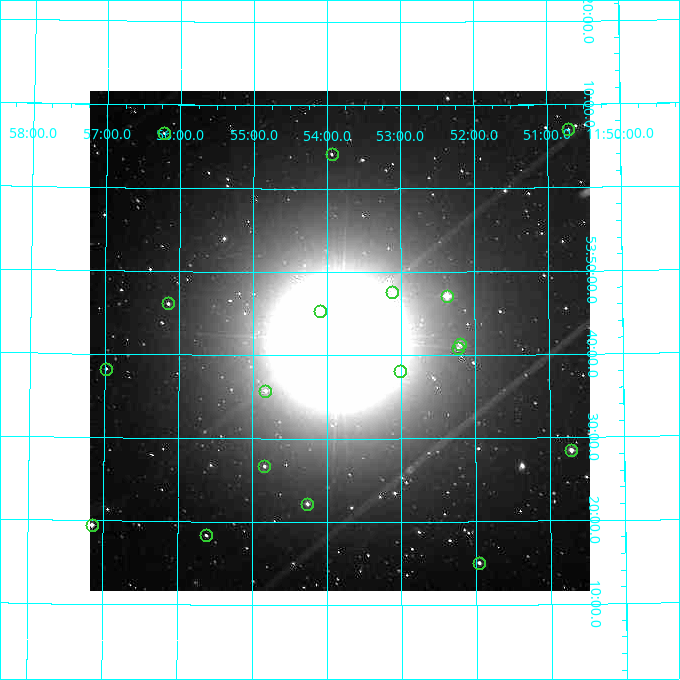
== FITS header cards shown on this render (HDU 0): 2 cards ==
NAXIS1  =                  500
NAXIS2  =                  500

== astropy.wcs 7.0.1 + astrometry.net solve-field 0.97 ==
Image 500 x 500 px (HDU 0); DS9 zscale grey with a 90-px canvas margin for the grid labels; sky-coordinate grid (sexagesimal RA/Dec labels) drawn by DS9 from the SOLVED WCS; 18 Tycho-2 reference stars matched to detected sources circled (green)
Header WCS: none
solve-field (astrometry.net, Tycho-2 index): SOLVED blind (the file carries no WCS)
Solved WCS: RA---TAN-SIP/DEC--TAN-SIP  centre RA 11:53:50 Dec +53:42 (178.46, +53.70 deg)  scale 7.2 arcsec/px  FOV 60.0' x 60.0'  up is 0 deg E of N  parity normal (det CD < 0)
(file carries no celestial WCS; the grid is the blind solution)
Tycho-2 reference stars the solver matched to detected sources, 18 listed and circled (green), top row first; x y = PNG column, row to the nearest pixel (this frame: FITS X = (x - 90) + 1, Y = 500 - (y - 91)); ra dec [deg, ICRS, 3 dp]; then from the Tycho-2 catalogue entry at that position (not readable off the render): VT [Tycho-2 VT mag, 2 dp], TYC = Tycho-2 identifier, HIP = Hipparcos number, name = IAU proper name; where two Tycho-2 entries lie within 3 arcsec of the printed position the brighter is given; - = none
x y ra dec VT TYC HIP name
568 129 177.678 +54.116 11.62 3832-84-1 - -
164 133 179.055 +54.109 11.70 3833-435-1 - -
332 154 178.484 +54.069 11.71 3833-415-1 - -
392 292 178.278 +53.794 11.24 3833-631-1 - -
447 296 178.093 +53.785 8.79 3833-633-1 - -
168 303 179.037 +53.769 11.00 3833-681-1 - -
320 311 178.523 +53.754 10.73 3833-677-1 - -
460 344 178.050 +53.689 9.95 3833-770-1 - -
458 348 178.058 +53.681 10.84 3833-788-1 - -
106 369 179.244 +53.637 11.33 3833-578-1 - -
400 371 178.254 +53.635 9.16 3833-517-1 - -
265 391 178.707 +53.596 11.06 3833-250-1 - -
571 450 177.678 +53.475 9.71 3832-108-1 - -
264 466 178.710 +53.445 10.97 3833-463-1 - -
307 504 178.566 +53.370 10.27 3833-777-1 - -
92 525 179.287 +53.325 9.70 3833-781-1 - -
206 535 178.904 +53.306 11.04 3833-789-1 - -
479 563 177.991 +53.251 10.60 3833-642-1 - -